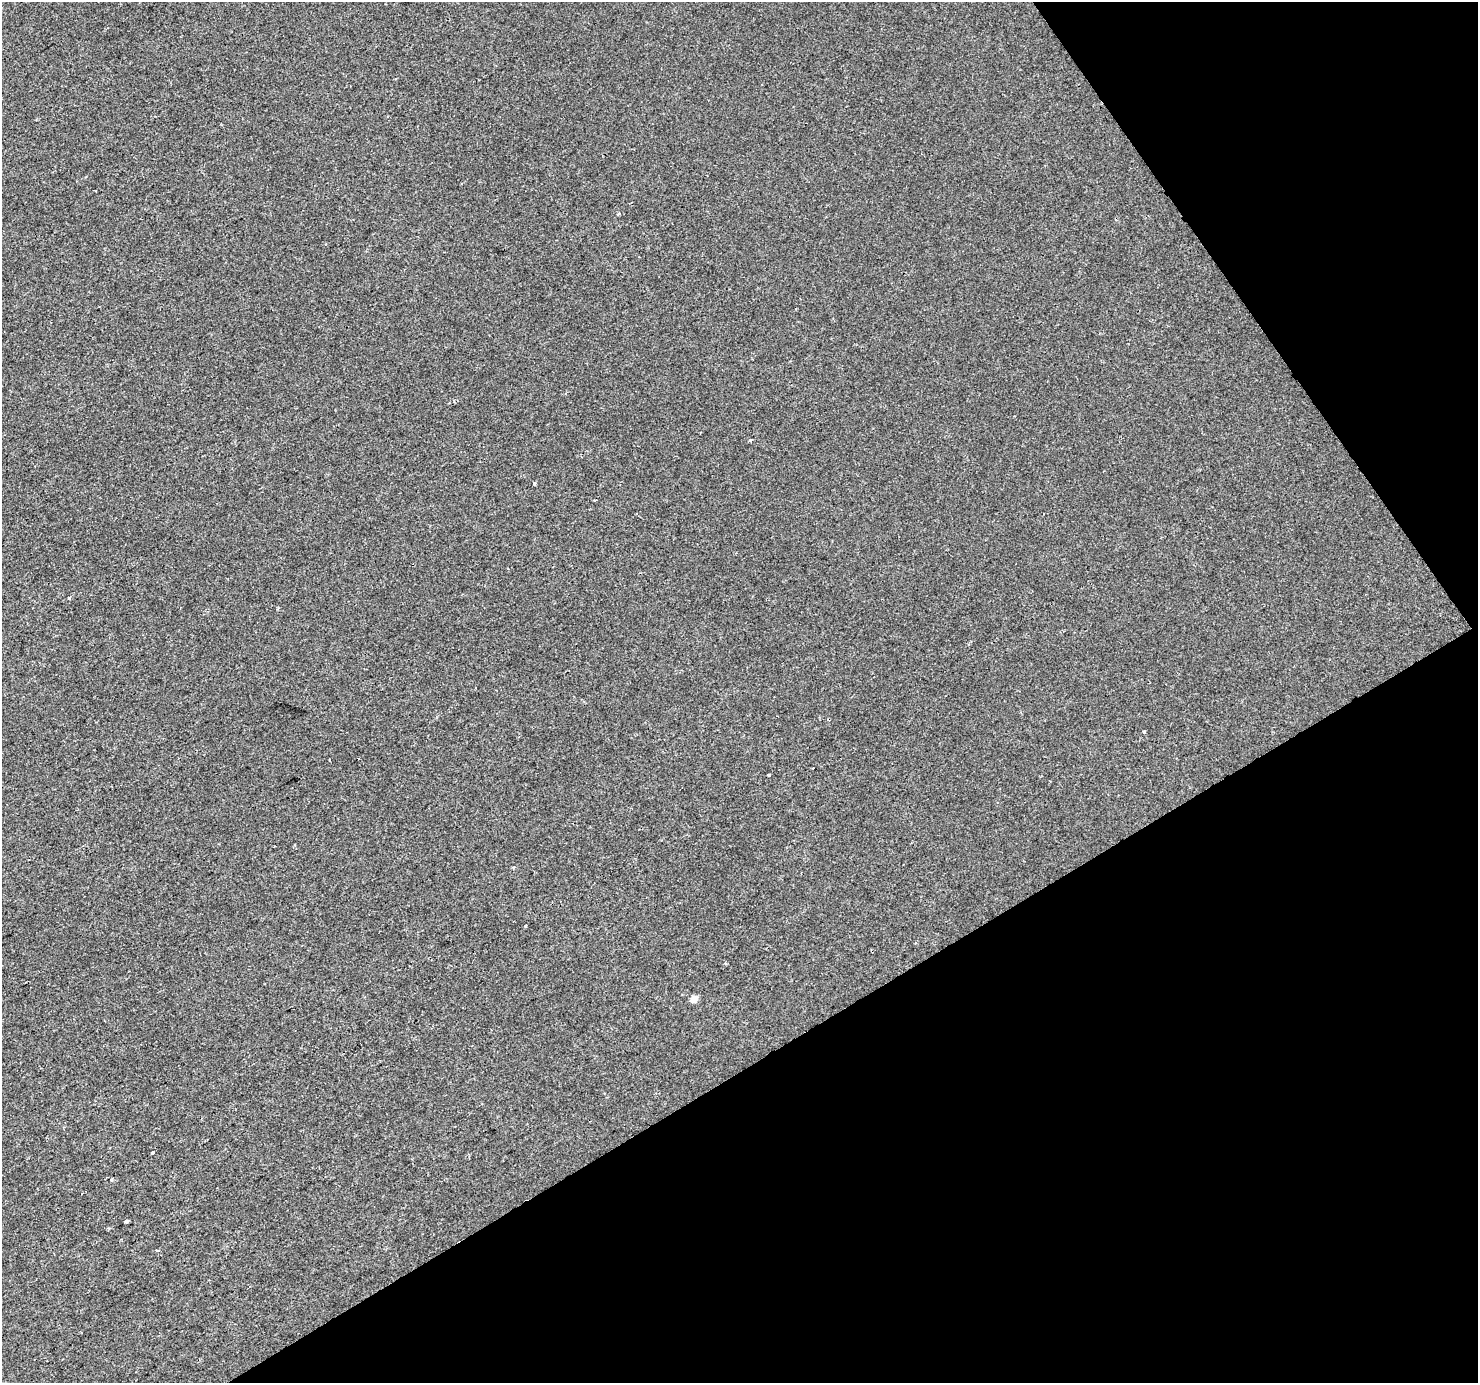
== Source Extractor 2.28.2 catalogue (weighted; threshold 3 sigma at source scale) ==
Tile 12 of 4 x 4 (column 4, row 3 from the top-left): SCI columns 4433-5908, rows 1563-2943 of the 5908 x 5824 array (HDU 1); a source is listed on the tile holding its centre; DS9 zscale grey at full resolution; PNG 1480 x 1385 px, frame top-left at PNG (2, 2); no overlay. Shown black and unused: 30% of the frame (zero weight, under 2 of 3 exposures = <1% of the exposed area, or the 3 px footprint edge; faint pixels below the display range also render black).
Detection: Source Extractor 2.28.2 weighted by HDU 2 'WHT'; one run over the whole footprint, this tile lists its part. Background -1.21e-04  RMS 0.0042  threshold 0.0188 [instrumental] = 3 sigma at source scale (4.5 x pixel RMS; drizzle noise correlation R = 1.50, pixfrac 1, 0.0396/0.0396 arcsec/px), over >= 5 px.
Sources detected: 10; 1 cosmic-ray / hot-pixel residue — not listed; the other 9 listed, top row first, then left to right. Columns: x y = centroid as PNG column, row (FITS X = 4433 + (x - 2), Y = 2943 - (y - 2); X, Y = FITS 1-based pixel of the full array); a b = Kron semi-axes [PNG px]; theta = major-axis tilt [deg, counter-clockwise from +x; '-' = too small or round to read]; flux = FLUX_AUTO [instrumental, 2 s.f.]
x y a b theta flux
618 213 5 3 - 0.5
750 440 4 3 - 0.68
1144 732 3 3 - 1.1
769 775 4 3 - 3.3
525 926 3 2 - 1.3
694 999 5 4 - 6.1
153 1152 4 3 - 2.5
111 1179 5 4 - 0.7
126 1221 3 3 - 0.94